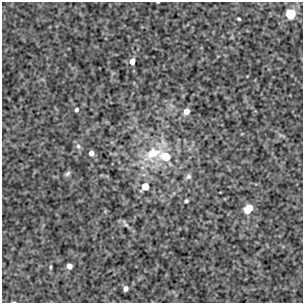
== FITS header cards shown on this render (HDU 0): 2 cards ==
NAXIS1  =                  301
NAXIS2  =                  301

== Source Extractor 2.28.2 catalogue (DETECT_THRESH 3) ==
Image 301 x 301 px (HDU 0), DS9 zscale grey, 1 PNG px = 1 image px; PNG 305 x 305 px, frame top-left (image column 1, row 301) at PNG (2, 2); no overlay
Background 120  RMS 0.64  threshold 1.91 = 3 sigma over >= 5 px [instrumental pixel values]
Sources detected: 20; all 20 listed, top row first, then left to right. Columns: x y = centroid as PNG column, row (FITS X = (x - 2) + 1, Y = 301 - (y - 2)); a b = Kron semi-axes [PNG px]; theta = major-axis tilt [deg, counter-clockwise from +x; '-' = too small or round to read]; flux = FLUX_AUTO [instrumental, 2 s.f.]
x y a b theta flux
158 2 3 2 - 30
290 14 5 5 - 4800
239 19 4 3 - 49
132 61 5 4 - 400
76 110 5 4 - 95
186 111 6 5 - 370
78 146 8 7 - 150
91 153 5 4 - 260
153 153 36 20 30 2000
166 156 6 5 - 1800
67 174 8 5 34 99
188 176 8 7 - 150
145 187 5 5 - 1200
186 201 4 3 - 78
248 209 8 5 50 1400
126 225 7 5 -53 84
69 266 5 5 - 240
50 267 5 3 - 46
125 288 5 4 - 140
14 302 3 2 - 27
At the frame edge (FLAGS 8, measured only in part): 2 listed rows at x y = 158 2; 14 302